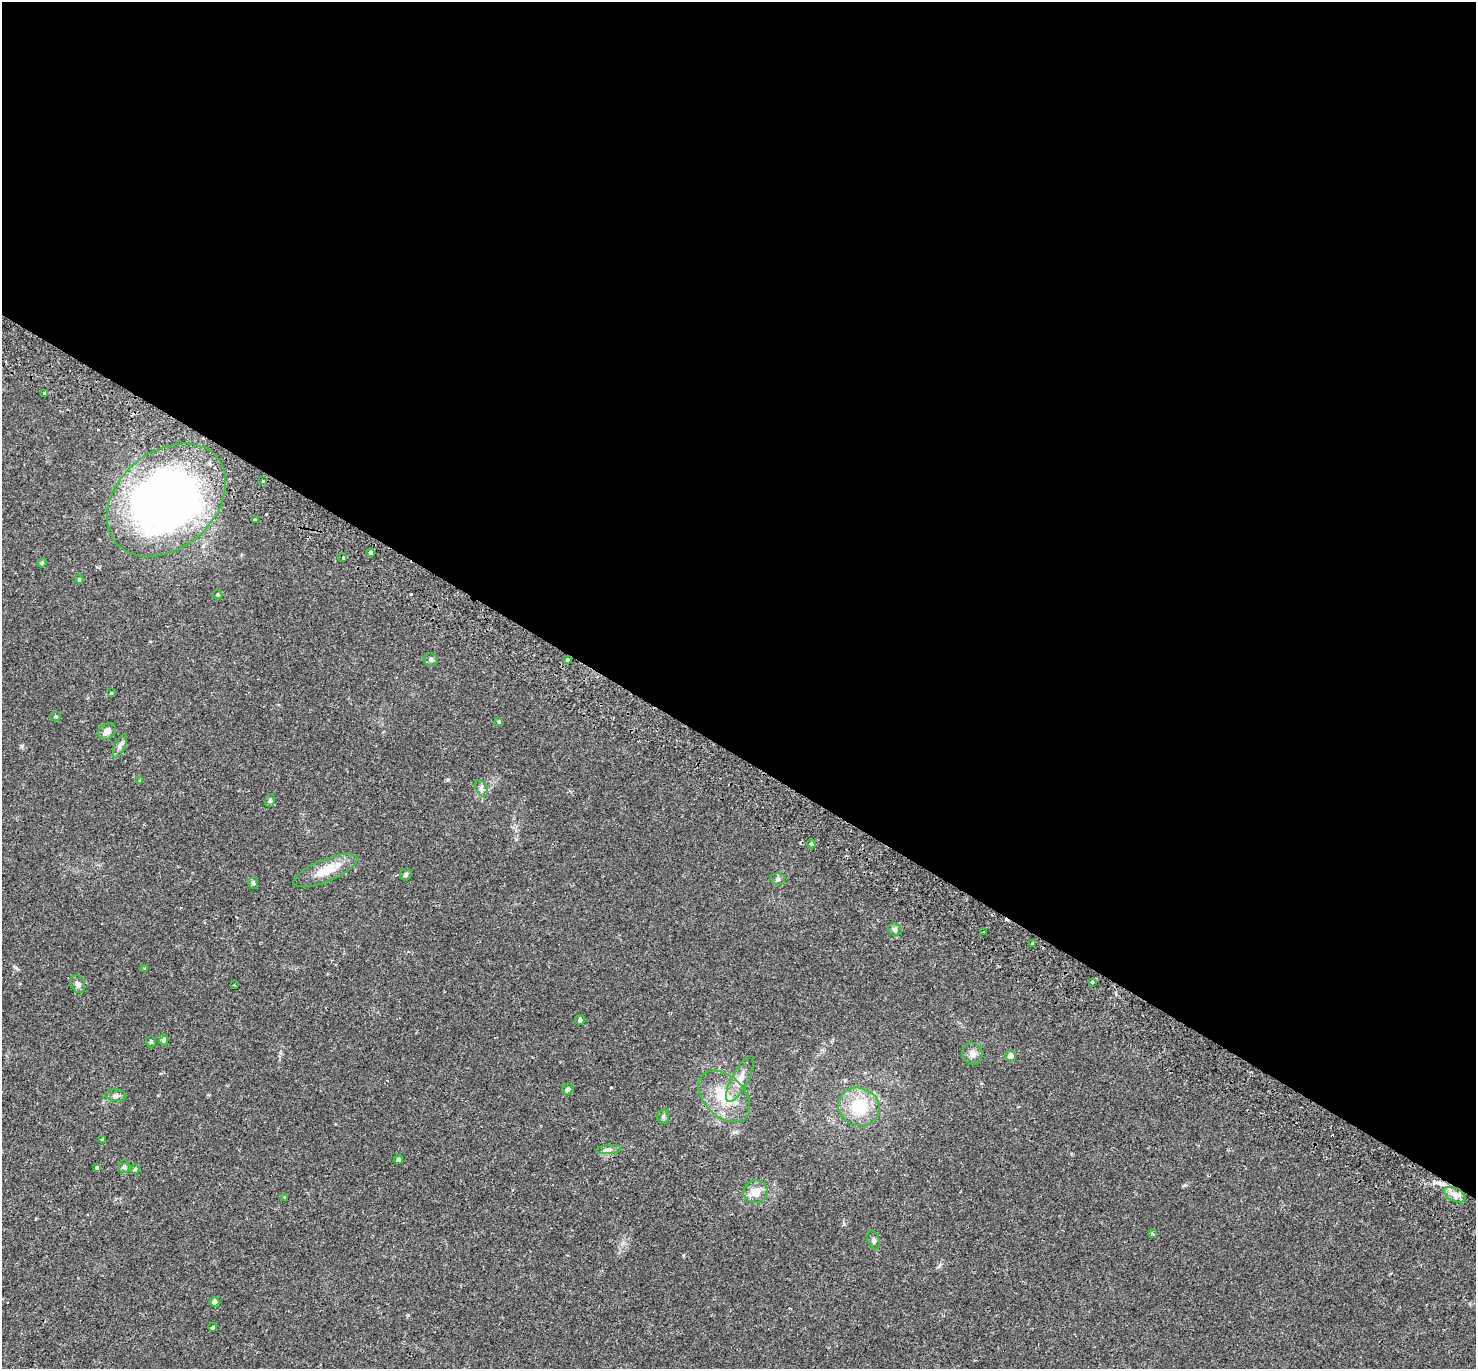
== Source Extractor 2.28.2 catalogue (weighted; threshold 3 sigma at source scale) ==
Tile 3 of 4 x 4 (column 3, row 1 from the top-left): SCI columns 3017-4490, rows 4392-5758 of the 6044 x 6110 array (HDU 1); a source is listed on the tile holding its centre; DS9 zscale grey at full resolution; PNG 1478 x 1371 px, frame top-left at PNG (2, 2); each listed source drawn as its Kron ellipse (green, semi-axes under 4 px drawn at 4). Shown black and unused: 55% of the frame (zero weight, under 2 of 3 exposures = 5% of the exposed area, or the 3 px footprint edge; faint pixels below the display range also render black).
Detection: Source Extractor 2.28.2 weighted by HDU 2 'WHT'; one run over the whole footprint, this tile lists its part. Background 0.0254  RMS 0.0035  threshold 0.0156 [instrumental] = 3 sigma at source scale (4.5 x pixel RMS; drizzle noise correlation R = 1.50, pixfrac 1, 0.0396/0.0396 arcsec/px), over >= 5 px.
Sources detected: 60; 4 cosmic-ray / hot-pixel residue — neither listed nor drawn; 1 inside a brighter listed object's ellipse — not listed separately; the other 55 listed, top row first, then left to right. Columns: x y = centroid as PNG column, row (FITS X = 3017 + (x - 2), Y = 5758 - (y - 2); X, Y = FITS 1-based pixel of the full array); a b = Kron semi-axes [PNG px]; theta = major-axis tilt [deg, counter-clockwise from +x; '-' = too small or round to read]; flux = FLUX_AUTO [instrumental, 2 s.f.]
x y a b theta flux
44 393 3 3 - 0.58
263 481 3 3 - 1.4
166 500 66 48 40 200
255 520 3 3 - 0.43
371 553 4 4 - 7.6
343 558 3 3 - 2.5
42 563 5 4 - 0.62
79 579 4 4 - 0.52
218 594 5 4 - 0.37
431 659 7 6 - 0.86
567 659 3 3 - 1.1
111 693 3 3 - 0.35
56 716 5 4 - 0.43
499 721 4 4 - 0.34
107 731 9 7 38 2
120 746 13 5 66 1.1
140 780 4 3 - 0.24
481 788 9 5 -61 0.98
270 800 6 5 - 0.56
811 844 4 3 - 1.3
325 871 34 11 22 7.1
406 874 6 5 - 0.58
778 879 7 6 - 0.69
253 883 6 5 - 0.55
895 929 7 6 - 0.92
984 932 3 3 - 0.62
1033 944 4 3 - 0.46
144 969 3 3 - 0.3
1092 982 3 3 - 0.85
78 984 9 7 -67 1.2
234 985 2 2 - 0.22
580 1020 5 5 - 0.77
164 1040 5 4 - 0.78
151 1042 5 5 - 0.62
973 1054 11 10 - 1.7
1010 1056 5 5 - 2.1
740 1079 25 8 62 3.3
568 1089 6 5 - 1.1
116 1095 10 6 -4 0.98
724 1096 30 20 -44 11
859 1107 21 18 -26 13
663 1116 7 5 88 0.63
102 1140 3 3 - 1.1
609 1150 12 4 4 1
398 1160 4 4 - 0.84
124 1167 6 5 - 0.74
97 1168 3 3 - 0.61
135 1169 5 4 - 0.52
756 1192 12 11 - 3.5
1455 1195 12 6 -27 2
284 1197 3 3 - 0.28
1152 1234 4 3 - 0.76
874 1240 10 6 -72 0.8
214 1302 5 4 - 1.5
213 1327 4 4 - 0.59
Overlapping masked pixels (flux is a lower limit): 1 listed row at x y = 1455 1195